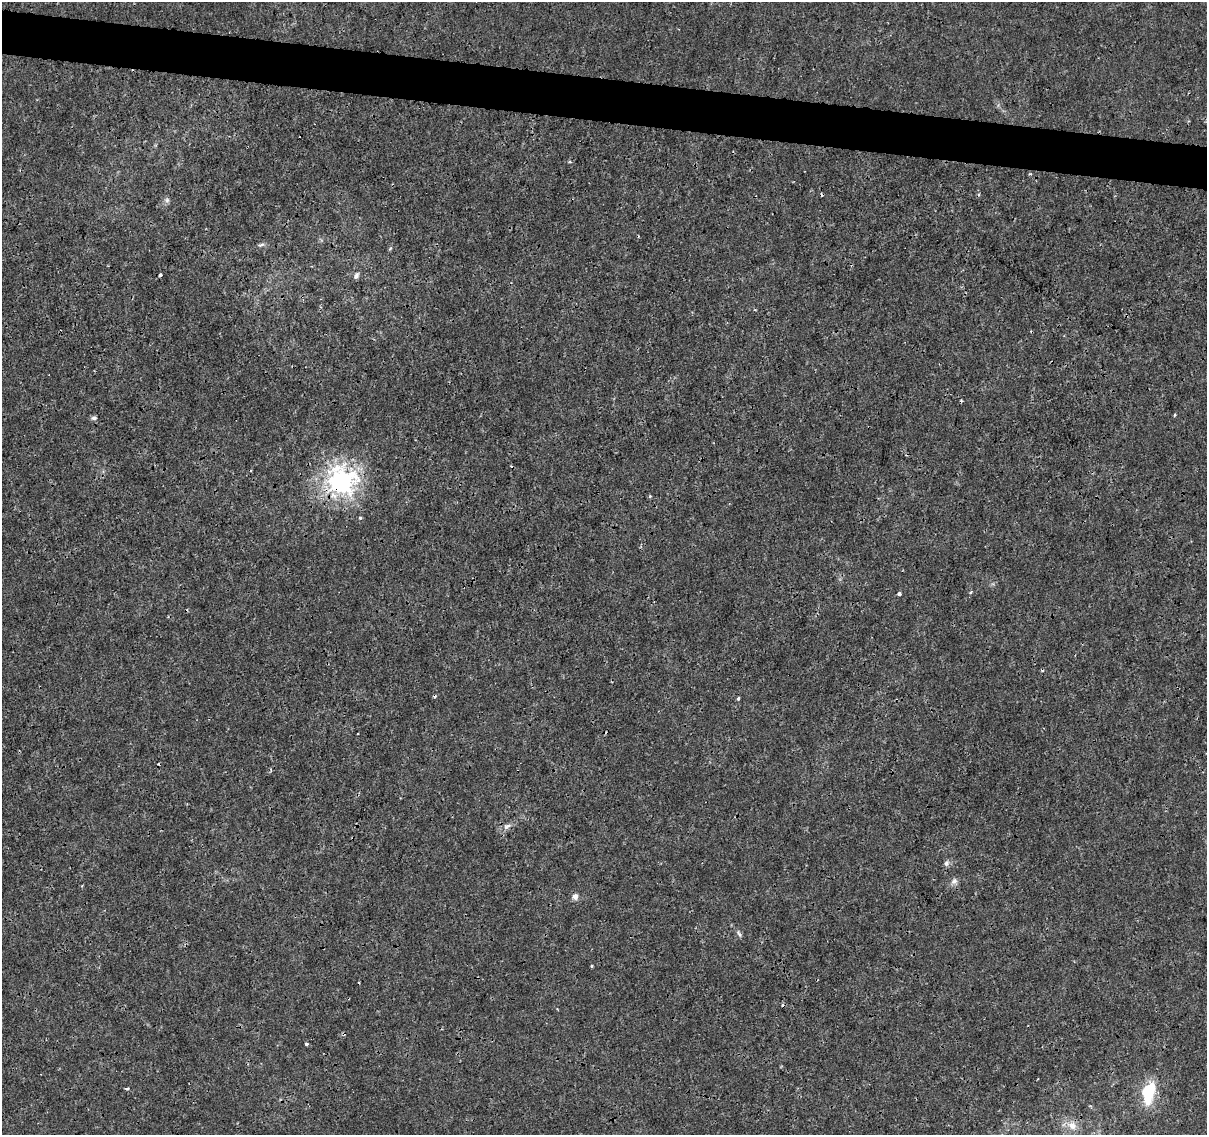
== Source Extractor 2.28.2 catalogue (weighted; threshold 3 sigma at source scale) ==
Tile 11 of 4 x 4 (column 3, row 3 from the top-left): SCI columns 2421-3625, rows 1418-2550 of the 4831 x 5041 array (HDU 1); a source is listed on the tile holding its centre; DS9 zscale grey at full resolution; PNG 1209 x 1137 px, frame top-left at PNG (2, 2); no overlay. Shown black and unused: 4% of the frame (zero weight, under 3 of 4 exposures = <1% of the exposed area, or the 3 px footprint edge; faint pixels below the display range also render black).
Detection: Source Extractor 2.28.2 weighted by HDU 2 'WHT'; one run over the whole footprint, this tile lists its part. Background 1.45e-04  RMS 7.4e-04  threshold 0.00333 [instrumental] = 3 sigma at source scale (4.5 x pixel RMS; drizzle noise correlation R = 1.50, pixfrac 1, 0.0396/0.0396 arcsec/px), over >= 5 px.
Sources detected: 27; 6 cosmic-ray / hot-pixel residue — not listed; the other 21 listed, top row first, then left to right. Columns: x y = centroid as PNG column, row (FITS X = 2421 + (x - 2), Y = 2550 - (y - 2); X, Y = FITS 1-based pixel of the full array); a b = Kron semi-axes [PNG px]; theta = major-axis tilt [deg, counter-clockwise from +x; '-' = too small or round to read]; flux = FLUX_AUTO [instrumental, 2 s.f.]
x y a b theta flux
167 200 6 6 - 0.19
261 245 9 4 22 0.16
160 275 4 3 - 0.18
356 275 10 6 68 0.22
1175 415 3 3 - 0.094
94 418 7 5 15 0.2
341 482 8 8 - 54
650 496 5 3 - 0.077
360 518 4 3 - 0.084
971 592 5 3 - 0.088
899 594 4 3 - 0.24
738 698 4 3 - 0.14
507 826 12 6 32 0.35
946 863 9 7 51 0.23
954 881 10 8 43 0.32
575 897 6 6 - 0.41
739 934 11 4 -65 0.17
306 1044 3 3 - 0.22
127 1089 4 3 - 0.11
1149 1092 24 12 76 3.6
1072 1126 15 10 -35 0.77
Overlapping masked pixels (flux is a lower limit): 1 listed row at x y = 341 482